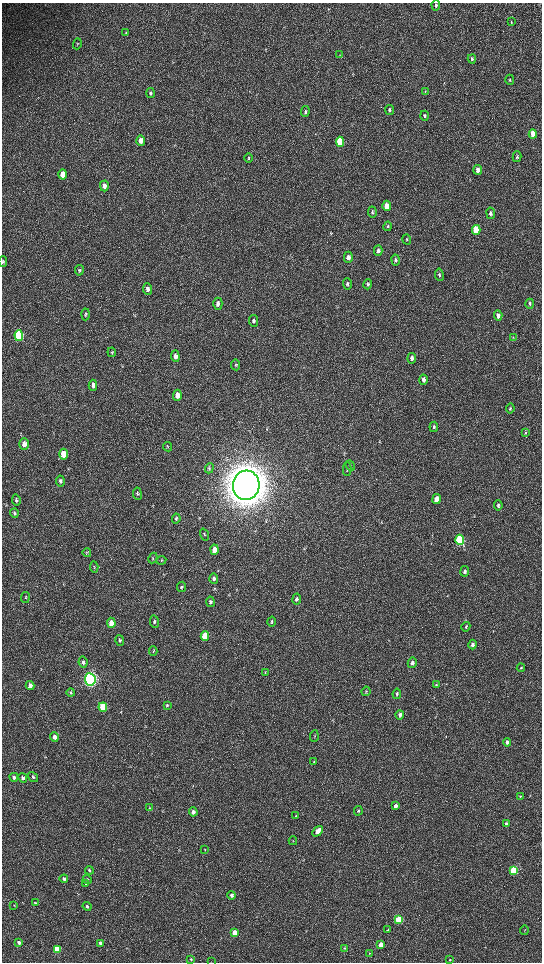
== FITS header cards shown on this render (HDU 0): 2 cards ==
NAXIS1  =                 1080 / length of data axis 1
NAXIS2  =                 1920 / length of data axis 2

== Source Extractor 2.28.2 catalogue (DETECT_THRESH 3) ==
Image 1080 x 1920 px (HDU 0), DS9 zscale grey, zoomed out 1/2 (1 PNG px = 2 x 2 image px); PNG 544 x 964 px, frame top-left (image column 1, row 1919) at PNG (2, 3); each listed source drawn as its Kron ellipse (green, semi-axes under 4 px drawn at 4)
Background 517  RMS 35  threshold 105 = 3 sigma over >= 5 px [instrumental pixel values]
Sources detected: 144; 5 cannot appear on this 1/2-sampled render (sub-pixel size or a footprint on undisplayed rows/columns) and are neither listed nor drawn; the other 139 listed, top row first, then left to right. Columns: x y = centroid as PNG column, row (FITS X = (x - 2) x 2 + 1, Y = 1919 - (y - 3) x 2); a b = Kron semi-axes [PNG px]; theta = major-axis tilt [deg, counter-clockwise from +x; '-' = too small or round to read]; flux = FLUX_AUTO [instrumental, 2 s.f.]
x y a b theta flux
436 5 5 4 - 1.2e+04
511 22 4 2 - 4.1e+03
126 33 3 3 - 5.2e+03
77 44 5 2 - 5.9e+03
339 55 3 2 - 3.8e+03
472 59 4 3 - 1.1e+04
510 80 5 3 - 7.6e+03
426 91 4 3 - 5.0e+03
150 93 5 4 - 1.3e+04
389 110 5 3 - 1.3e+04
305 112 5 4 - 1.4e+04
425 116 5 3 - 1.0e+04
533 134 4 3 - 1.3e+05
141 141 5 4 - 5.6e+04
340 142 5 4 - 3.8e+05
517 157 5 3 - 8.3e+03
248 158 4 3 - 7.1e+03
478 170 5 3 - 4.5e+04
63 174 5 4 - 1.0e+05
104 186 5 4 - 3.5e+04
387 206 5 4 - 7.1e+04
372 212 5 3 - 1.1e+04
491 213 6 4 -81 1.9e+04
388 226 4 4 - 8.4e+03
476 230 5 4 - 3.2e+05
407 239 5 3 - 6.5e+03
378 251 5 4 - 2.4e+04
348 257 5 4 - 4.2e+04
395 260 5 3 - 1.1e+04
3 262 6 3 80 8.4e+03
79 270 5 4 - 1.1e+04
439 275 6 3 -81 1.0e+04
347 284 6 4 -87 1.3e+04
368 284 5 4 - 9.9e+03
147 289 6 4 -86 3.1e+04
218 304 6 4 89 2.7e+04
530 304 5 3 - 1.1e+04
86 314 6 3 86 1.0e+04
498 316 5 4 - 2.8e+04
253 321 6 4 -82 1.7e+04
19 336 5 4 - 9.4e+05
513 337 4 2 - 4.6e+03
112 352 5 4 - 8.1e+03
175 356 5 4 - 3.7e+04
412 358 5 4 - 2.3e+04
236 365 5 3 - 7.3e+03
423 380 5 4 - 2.7e+04
93 385 5 4 - 3.3e+04
177 395 5 4 - 5.5e+04
510 409 5 3 - 9.7e+03
434 427 5 3 - 1.2e+04
525 433 4 3 - 7.5e+03
24 444 6 4 -90 4.6e+04
167 447 5 2 - 5.5e+03
63 454 5 4 - 1.2e+05
350 465 5 2 - 6.0e+03
209 468 5 4 - 9.6e+03
347 469 7 3 -88 7.3e+03
60 481 5 3 - 1.2e+04
246 485 14 13 - 2.4e+07
137 494 6 4 -81 1.1e+04
436 499 5 4 - 6.6e+04
16 500 6 3 -84 1.2e+04
498 505 5 3 - 1.1e+04
14 513 4 3 - 1.1e+04
176 519 5 4 - 9.4e+03
204 535 6 2 -69 5.5e+03
460 540 5 4 - 9.6e+05
214 550 5 4 - 6.6e+04
87 553 4 4 - 6.2e+03
153 558 5 3 - 6.8e+03
161 560 5 3 - 6.5e+03
94 567 6 3 -85 7.5e+03
465 571 5 4 - 1.8e+04
214 578 5 4 - 2.0e+04
182 587 5 4 - 1.2e+04
25 597 5 3 - 6.9e+03
297 599 5 4 - 1.5e+04
210 602 5 4 - 1.3e+04
154 621 6 4 -80 1.6e+04
271 622 5 3 - 8.3e+03
111 623 5 4 - 8.9e+04
466 627 5 3 - 8.1e+03
205 636 5 4 - 2.0e+05
120 640 5 4 - 1.2e+04
472 645 5 4 - 1.9e+04
153 651 5 3 - 7.0e+03
83 662 5 4 - 1.8e+04
412 663 5 4 - 2.5e+04
521 668 4 2 - 6.9e+03
265 672 4 3 - 5.6e+03
90 679 6 5 - 3.6e+06
436 685 4 3 - 8.3e+03
30 686 4 4 - 3.4e+04
366 691 5 3 - 7.0e+03
71 693 4 4 - 7.7e+03
397 694 5 3 - 1.2e+04
167 705 4 3 - 9.4e+03
103 707 5 4 - 4.4e+05
400 715 4 3 - 2.3e+04
314 736 6 2 85 4.8e+03
54 737 5 4 - 3.7e+04
507 742 4 3 - 1.9e+04
314 762 4 3 - 6.3e+03
14 777 4 3 - 1.4e+04
33 777 5 4 - 1.2e+04
23 778 5 3 - 2.1e+04
520 796 3 3 - 4.1e+03
396 806 4 3 - 3.3e+04
149 808 4 2 - 4.7e+03
358 811 4 4 - 1.2e+04
193 812 4 4 - 2.9e+04
296 816 4 3 - 7.0e+03
507 824 4 3 - 1.9e+04
317 831 6 4 48 6.0e+04
293 841 4 3 - 5.0e+03
205 849 3 3 - 4.2e+03
89 870 4 4 - 9.9e+03
514 871 4 3 - 5.7e+05
64 879 4 3 - 1.8e+04
87 879 5 4 - 9.2e+03
86 884 4 3 - 9.0e+03
232 895 4 4 - 2.3e+04
35 903 4 3 - 6.4e+03
14 905 4 3 - 5.2e+03
87 906 4 3 - 1.3e+04
399 920 4 3 - 5.3e+05
388 929 4 3 - 5.3e+03
524 930 5 2 - 4.7e+03
235 933 4 3 - 1.0e+05
19 942 4 3 - 2.7e+04
100 943 3 3 - 2.7e+04
381 945 4 3 - 1.3e+05
344 948 3 3 - 5.7e+03
57 949 4 3 - 3.5e+05
369 953 3 3 - 4.4e+03
191 959 4 3 - 7.7e+03
450 960 4 3 - 6.5e+03
211 962 2 1 - 1.4e+03
At the frame edge (FLAGS 8, measured only in part): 2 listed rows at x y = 3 262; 211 962
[5 sub-pixel or undisplayed-footprint detections neither listed nor drawn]